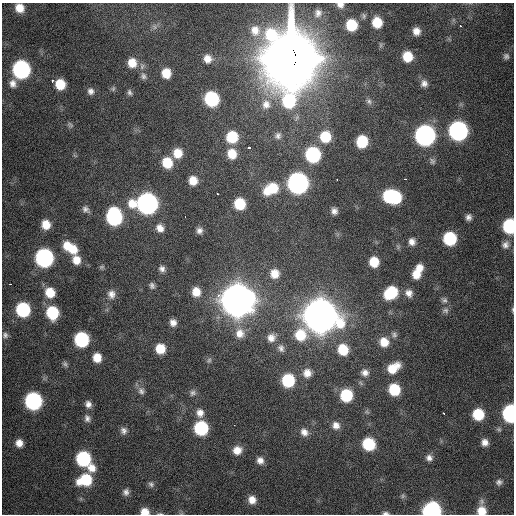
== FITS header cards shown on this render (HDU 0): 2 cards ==
NAXIS1  =                  512 / Axis length
NAXIS2  =                  512 / Axis length

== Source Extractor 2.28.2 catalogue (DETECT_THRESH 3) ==
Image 512 x 512 px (HDU 0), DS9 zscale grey, 1 PNG px = 1 image px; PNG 516 x 516 px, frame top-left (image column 1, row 512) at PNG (2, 3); no overlay
Background 1170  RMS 35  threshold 106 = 3 sigma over >= 5 px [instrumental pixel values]
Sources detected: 139; all 139 listed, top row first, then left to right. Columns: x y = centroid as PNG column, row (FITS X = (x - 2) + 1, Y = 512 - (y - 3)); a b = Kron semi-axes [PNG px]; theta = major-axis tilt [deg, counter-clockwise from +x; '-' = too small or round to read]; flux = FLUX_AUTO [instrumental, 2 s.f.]
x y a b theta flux
340 5 8 6 -11 1.1e+04
19 8 9 8 - 3.2e+04
318 13 11 10 - 1.4e+04
364 16 7 6 - 4.3e+03
377 22 9 8 - 5.3e+04
351 25 9 8 - 7.9e+04
460 26 3 2 - 4.6e+03
155 27 7 4 -89 5.0e+03
255 30 15 13 -77 3.5e+04
416 31 8 7 - 1.9e+04
407 56 9 8 - 5.2e+04
506 56 7 7 - 6.9e+03
207 59 9 8 - 1.9e+04
291 59 28 22 -88 1.6e+07
132 63 11 11 - 3.5e+04
21 69 10 10 - 5.7e+05
166 73 8 7 - 4.0e+04
143 76 9 8 - 8.3e+03
52 81 3 2 - 3.8e+03
424 83 10 9 - 1.4e+04
13 84 11 9 -77 1.6e+04
60 84 8 8 - 5.7e+04
113 89 6 5 - 4.3e+03
90 91 8 8 - 1.0e+04
130 92 8 6 -65 6.5e+03
212 99 10 9 - 2.2e+05
369 101 8 6 -73 6.4e+03
266 104 14 12 82 2.8e+04
70 125 9 5 -45 5.0e+03
458 131 11 10 - 7.9e+05
425 135 11 10 - 1.1e+06
278 136 10 9 - 1.0e+04
232 137 10 10 - 7.9e+04
325 137 11 10 - 7.2e+04
362 141 10 9 - 8.5e+04
248 148 3 3 - 4.0e+03
178 153 10 9 - 3.7e+04
232 154 10 9 - 4.1e+04
313 155 10 9 - 2.8e+05
432 161 8 7 - 6.8e+03
167 163 10 9 - 5.8e+04
337 179 3 2 - 3.0e+03
405 179 3 2 - 5.7e+03
193 181 8 7 - 2.8e+04
298 183 11 10 - 1.2e+06
271 189 17 11 29 7.6e+04
217 194 3 2 - 2.8e+03
389 196 10 8 -83 1.5e+05
395 197 10 8 -79 1.5e+05
147 203 12 11 - 1.3e+06
240 204 9 8 - 8.2e+04
86 209 10 7 -35 9.2e+03
334 211 8 7 - 1.1e+04
114 217 11 10 - 3.8e+05
185 217 2 2 - 6.4e+03
468 217 7 6 - 1.0e+04
46 224 8 8 - 3.3e+04
509 226 10 8 -90 2.2e+05
160 228 10 9 - 1.8e+04
199 230 7 7 - 1.0e+04
450 238 9 9 - 1.5e+05
412 242 8 8 - 1.4e+04
505 245 12 10 54 1.5e+04
67 246 11 9 -88 3.5e+04
73 249 10 9 - 3.5e+04
44 258 10 10 - 6.5e+05
76 260 14 9 -74 3.0e+04
374 262 8 8 - 4.6e+04
102 267 7 5 20 4.6e+03
419 268 9 9 - 2.1e+04
162 269 8 7 - 9.9e+03
275 274 11 10 - 3.1e+04
416 274 10 9 - 3.1e+04
10 284 3 2 - 4.5e+03
152 286 8 6 -71 7.6e+03
196 292 10 9 - 3.1e+04
50 293 10 9 - 4.8e+04
391 293 12 9 38 1.1e+05
409 293 11 9 -58 1.7e+04
111 294 12 10 -78 1.7e+04
237 300 14 14 - 6.4e+06
444 300 9 8 - 8.6e+03
23 309 10 9 - 2.1e+05
513 309 7 3 -90 3.4e+03
445 310 9 7 0 8.0e+03
52 313 10 9 - 1.2e+05
320 316 16 15 - 7.1e+06
173 322 8 7 - 1.5e+04
240 333 14 13 - 2.9e+04
5 335 8 7 - 7.3e+03
394 335 9 7 -54 7.7e+03
271 338 11 11 - 1.9e+04
81 339 10 9 - 2.4e+05
384 342 11 10 - 3.6e+04
281 348 11 8 -65 1.1e+04
160 349 9 9 - 4.7e+04
343 350 11 10 - 6.5e+04
97 358 8 8 - 3.2e+04
209 360 8 6 57 5.7e+03
65 364 8 6 -54 5.6e+03
393 368 15 10 34 4.9e+04
307 373 11 10 - 2.1e+04
365 373 11 10 - 1.6e+04
288 380 10 9 - 1.4e+05
394 389 10 9 - 9.1e+04
141 391 10 9 - 1.1e+04
193 393 9 8 - 8.4e+03
346 395 10 10 - 1.2e+05
33 401 10 10 - 5.0e+05
88 404 8 7 - 1.2e+04
200 413 11 9 -80 1.7e+04
443 413 3 2 - 3.1e+03
510 413 10 7 -89 5.0e+05
478 414 9 9 - 8.8e+04
87 418 10 9 - 1.1e+04
234 425 3 2 - 1.8e+03
336 425 10 10 - 1.8e+04
201 428 10 9 - 2.0e+05
124 431 9 8 - 1.0e+04
304 432 11 9 -42 1.7e+04
485 442 8 8 - 1.6e+04
19 443 7 7 - 1.9e+04
369 444 10 9 - 1.2e+05
237 450 10 9 - 2.6e+04
429 458 9 8 - 1.1e+04
83 459 10 9 - 2.4e+05
260 460 9 8 - 1.5e+04
91 468 11 9 -22 2.6e+04
85 480 13 10 21 1.0e+05
499 482 9 8 - 9.1e+03
151 484 8 7 - 6.8e+03
126 492 8 7 - 1.0e+04
403 496 6 6 - 4.3e+03
252 500 9 9 - 2.3e+04
432 511 10 8 7 6.5e+05
482 511 10 10 - 3.6e+04
145 512 8 7 - 2.6e+04
385 513 7 4 1 5.7e+03
160 514 9 3 -5 3.7e+03
At the frame edge (FLAGS 8, measured only in part): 11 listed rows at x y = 340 5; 19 8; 291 59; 509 226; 513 309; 510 413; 432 511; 482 511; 145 512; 385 513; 160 514